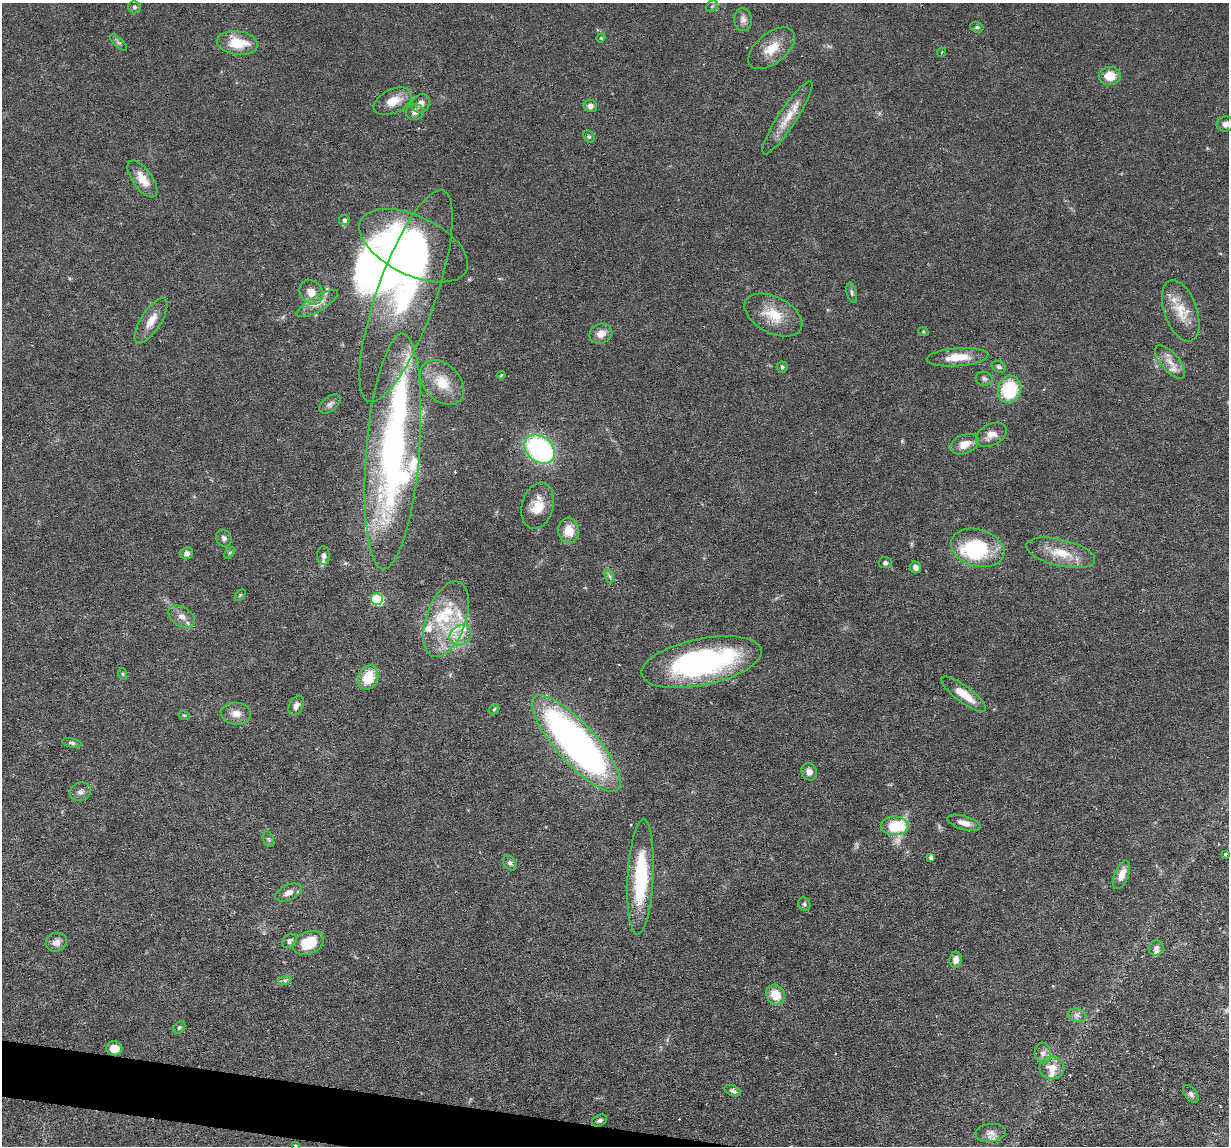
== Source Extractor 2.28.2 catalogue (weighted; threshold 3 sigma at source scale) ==
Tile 7 of 4 x 4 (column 3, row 2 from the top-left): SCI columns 2453-3679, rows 2405-3548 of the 4905 x 4927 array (HDU 1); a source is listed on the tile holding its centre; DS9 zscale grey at full resolution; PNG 1231 x 1148 px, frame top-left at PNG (2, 3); each listed source drawn as its Kron ellipse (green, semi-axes under 4 px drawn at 4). Shown black and unused: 2% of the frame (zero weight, under 3 of 6 exposures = <1% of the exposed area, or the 3 px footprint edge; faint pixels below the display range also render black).
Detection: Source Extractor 2.28.2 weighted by HDU 2 'WHT'; one run over the whole footprint, this tile lists its part. Background 0.0749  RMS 0.0043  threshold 0.0175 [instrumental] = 3 sigma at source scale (4.09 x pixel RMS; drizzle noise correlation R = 1.36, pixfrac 0.8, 0.05/0.05 arcsec/px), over >= 5 px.
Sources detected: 115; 4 inside a brighter object's white glare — neither listed nor drawn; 14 inside a brighter listed object's ellipse — not listed separately; the other 97 listed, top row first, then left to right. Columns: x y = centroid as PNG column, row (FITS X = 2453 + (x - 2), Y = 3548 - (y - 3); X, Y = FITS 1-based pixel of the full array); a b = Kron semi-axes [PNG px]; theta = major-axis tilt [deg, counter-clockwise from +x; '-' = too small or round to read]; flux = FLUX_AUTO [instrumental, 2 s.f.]
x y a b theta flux
712 6 6 5 - 0.74
134 7 6 6 - 0.9
743 20 11 9 -84 2.2
977 27 7 5 -21 0.69
601 38 4 4 - 0.41
119 43 11 4 -44 0.94
237 43 20 12 -7 11
772 48 27 15 39 8
942 52 4 3 - 0.34
1110 76 11 9 3 6.9
393 101 20 12 25 6.5
421 103 10 8 41 2.5
590 106 7 6 - 1.7
415 112 9 8 - 1.9
787 118 43 9 57 8.3
1226 124 9 7 7 2.1
589 137 6 5 - 0.65
142 179 21 10 -54 6.1
344 220 5 5 - 1.2
414 246 58 29 -26 82
311 292 13 11 -49 4.1
852 293 10 5 -76 1.1
406 296 111 29 71 75
317 304 23 7 30 3.9
1181 311 32 16 -70 9.9
773 315 31 18 -27 11
151 321 26 10 57 5.2
923 331 5 3 - 0.41
601 334 11 9 21 3.3
957 357 31 9 4 8.5
1170 362 20 9 -49 4.2
782 367 5 5 - 0.62
999 367 7 5 -27 1
501 375 4 3 - 0.42
984 379 8 6 -16 1.2
442 382 26 18 -45 10
1009 389 14 11 73 22
330 404 12 7 39 1.6
991 435 16 10 27 3.5
964 444 15 9 21 4.8
540 449 17 12 -39 63
393 451 118 26 85 140
538 506 23 16 75 7.9
569 531 13 10 -83 6.4
224 538 8 7 - 1.2
978 548 27 18 -17 23
187 553 6 5 - 1.4
230 553 7 4 45 0.58
1061 553 35 13 -13 10
324 556 9 6 -86 1.7
885 563 6 5 - 1.1
915 567 6 5 - 1.7
609 576 7 4 -70 0.78
240 595 6 4 45 0.51
377 599 6 5 - 32
182 617 14 9 -32 3.2
446 619 39 20 70 21
461 635 12 9 34 3.7
701 662 61 23 12 87
123 674 6 3 -71 0.52
368 677 12 9 68 10
964 694 27 8 -37 7.5
296 706 10 6 64 2
494 709 6 4 44 0.53
236 714 15 11 -4 3.6
184 715 6 3 -18 0.45
72 743 10 4 -13 1.1
576 743 62 20 -48 180
809 772 8 7 - 2.1
80 792 11 9 23 1.8
964 823 17 6 -17 3.2
895 826 13 9 1 17
268 839 8 5 -72 0.91
1225 854 4 3 - 0.55
931 857 4 4 - 1.3
510 863 8 6 -50 1
1122 875 15 7 69 4
641 877 57 13 87 32
288 892 14 7 24 2.7
804 904 7 6 - 0.84
289 941 8 6 45 1.2
56 942 11 9 22 2.9
308 943 16 11 24 13
1156 948 7 7 - 1.5
956 960 8 6 82 2.5
285 980 7 4 18 0.86
776 995 10 9 - 6.6
1077 1015 9 6 -15 1.6
179 1027 7 5 48 0.68
114 1048 8 7 - 4.7
1043 1053 10 8 -83 1.9
1052 1068 12 11 - 5.1
733 1091 8 5 -23 1.1
1191 1094 10 6 -54 1.3
600 1120 8 5 24 0.95
991 1133 15 9 7 2.8
295 1146 4 3 - 0.53
Isophote crosses this tile's border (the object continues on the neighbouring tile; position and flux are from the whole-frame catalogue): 2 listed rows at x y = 1226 124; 295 1146